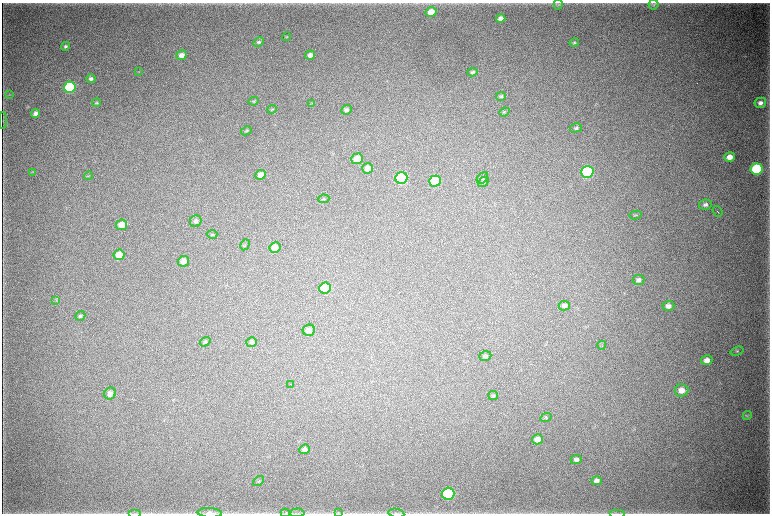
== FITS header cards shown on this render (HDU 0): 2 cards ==
NAXIS1  =                 1536 / length of data axis 1
NAXIS2  =                 1023 / length of data axis 2

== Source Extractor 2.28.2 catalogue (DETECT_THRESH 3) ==
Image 1536 x 1023 px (HDU 0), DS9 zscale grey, zoomed out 1/2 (1 PNG px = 2 x 2 image px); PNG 772 x 516 px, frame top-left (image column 1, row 1022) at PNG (2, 3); each listed source drawn as its Kron ellipse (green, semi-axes under 4 px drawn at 4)
Background 5780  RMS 44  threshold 132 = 3 sigma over >= 5 px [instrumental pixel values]
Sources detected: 88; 6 cannot appear on this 1/2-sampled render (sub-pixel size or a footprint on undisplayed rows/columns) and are neither listed nor drawn; the other 82 listed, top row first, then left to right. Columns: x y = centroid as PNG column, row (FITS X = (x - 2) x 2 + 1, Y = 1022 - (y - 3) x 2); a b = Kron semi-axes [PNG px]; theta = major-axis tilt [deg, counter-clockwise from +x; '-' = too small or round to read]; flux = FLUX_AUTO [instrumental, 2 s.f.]
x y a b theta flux
558 4 5 4 - 1.2e+04
654 4 5 5 - 1.3e+04
431 12 5 5 - 1.3e+05
501 18 5 4 - 4.9e+04
287 37 5 3 - 6.2e+03
259 42 5 4 - 1.6e+04
574 43 5 4 - 1.4e+04
65 46 5 4 - 1.8e+04
181 55 5 5 - 6.3e+04
310 55 5 4 - 4.5e+04
139 72 4 2 - 4.3e+03
472 72 5 4 - 1.9e+04
91 79 5 4 - 3.0e+04
70 87 6 5 - 9.1e+05
9 94 4 2 - 5.3e+03
501 96 5 4 - 1.5e+04
254 101 5 4 - 9.8e+03
97 103 4 3 - 1.2e+04
312 103 3 2 - 5.1e+03
760 103 6 5 - 3.9e+04
272 109 5 3 - 8.8e+03
346 110 5 4 - 2.8e+04
504 112 5 3 - 1.1e+04
36 113 4 4 - 4.3e+04
3 121 8 1 88 7.1e+03
576 128 6 4 14 1.9e+04
246 131 5 3 - 9.9e+03
730 157 5 5 - 8.0e+04
357 159 6 5 - 1.3e+05
368 168 5 5 - 8.5e+04
757 169 6 5 - 8.0e+05
33 172 3 2 - 5.2e+03
587 172 6 6 - 1.5e+06
261 175 5 4 - 4.7e+04
88 176 4 3 - 7.5e+03
401 178 6 5 - 1.2e+06
482 178 7 4 47 1.5e+04
435 181 6 5 - 5.4e+05
483 182 6 4 42 1.4e+04
324 199 6 3 8 1.2e+04
705 205 6 5 - 2.5e+04
717 211 6 1 -53 6.3e+03
635 215 6 2 12 8.5e+03
196 221 6 5 - 3.1e+04
121 225 5 5 - 1.0e+05
212 234 5 3 - 1.0e+04
245 245 6 2 60 8.5e+03
275 248 5 5 - 1.0e+05
119 255 5 5 - 1.4e+05
183 261 6 5 - 6.7e+04
638 280 6 5 - 3.1e+04
325 288 6 5 - 3.9e+05
56 300 3 3 - 6.9e+03
564 306 5 4 - 3.0e+04
668 306 6 5 - 4.0e+04
80 316 5 4 - 1.7e+04
309 330 6 5 - 4.7e+04
205 342 6 4 33 1.5e+04
252 342 5 4 - 2.1e+04
602 345 4 2 - 5.2e+03
737 351 6 3 18 1.1e+04
485 356 6 4 19 1.9e+04
707 360 5 5 - 6.1e+04
291 384 2 1 - 3.6e+03
681 390 7 6 - 8.1e+04
110 394 6 5 - 5.6e+04
493 395 5 4 - 1.7e+04
747 416 5 2 - 6.6e+03
546 418 6 4 23 1.4e+04
537 439 5 5 - 7.6e+04
305 449 5 4 - 3.2e+04
576 460 5 4 - 3.0e+04
258 481 6 2 37 7.2e+03
596 481 5 4 - 3.8e+04
448 494 6 6 - 1.2e+06
135 513 6 1 0 9.6e+03
210 513 12 4 -3 4.9e+04
285 513 4 2 - 8.8e+03
297 513 7 2 5 1.2e+04
338 513 3 2 - 5.9e+03
396 513 8 2 -10 1.3e+04
617 513 8 1 0 1.2e+04
At the frame edge (FLAGS 8, measured only in part): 3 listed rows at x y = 210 513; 338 513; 396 513
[6 sub-pixel or undisplayed-footprint detections neither listed nor drawn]